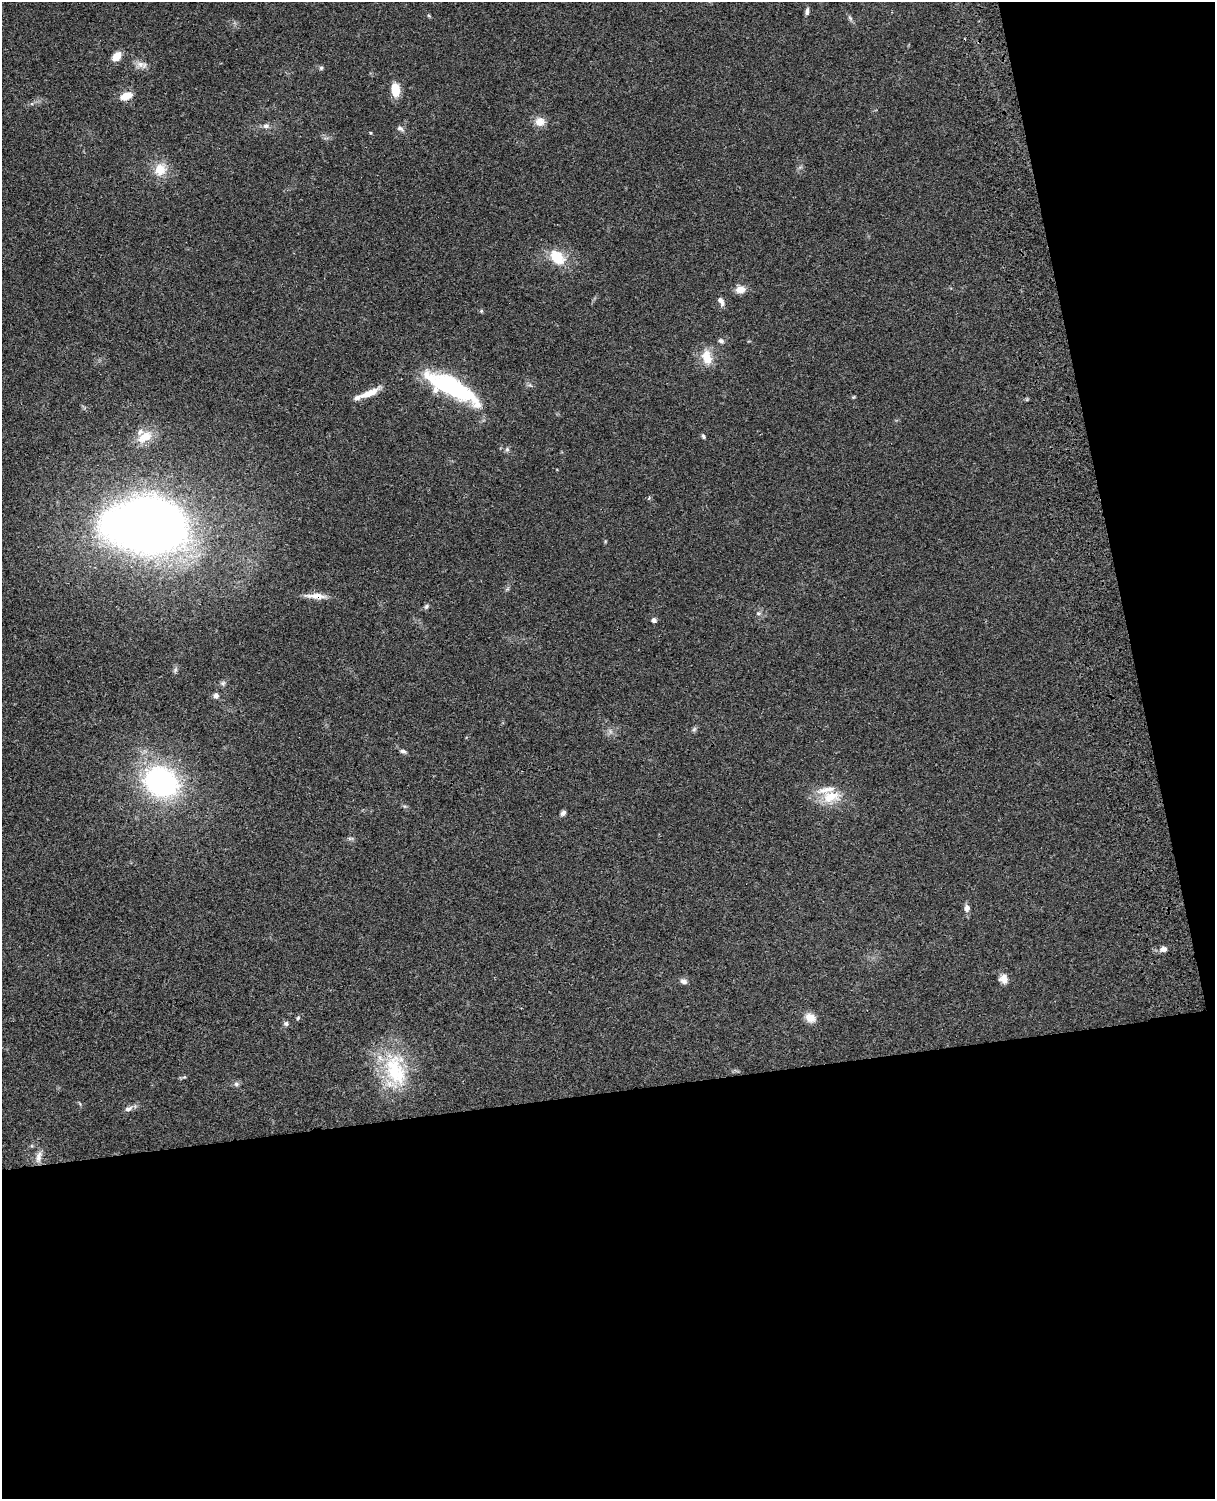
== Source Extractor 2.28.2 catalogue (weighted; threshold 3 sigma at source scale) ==
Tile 12 of 4 x 3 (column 4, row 3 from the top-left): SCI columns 3761-4973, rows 273-1769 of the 5091 x 4922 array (HDU 1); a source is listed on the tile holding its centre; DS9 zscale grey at full resolution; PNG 1217 x 1501 px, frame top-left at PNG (2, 2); no overlay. Shown black and unused: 33% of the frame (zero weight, under 3 of 4 exposures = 6% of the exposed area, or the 3 px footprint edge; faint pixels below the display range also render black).
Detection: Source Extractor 2.28.2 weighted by HDU 2 'WHT'; one run over the whole footprint, this tile lists its part. Background 0.0869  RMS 0.0062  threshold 0.0277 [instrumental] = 3 sigma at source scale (4.5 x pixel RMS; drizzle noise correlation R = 1.50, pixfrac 1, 0.05/0.05 arcsec/px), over >= 5 px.
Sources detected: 52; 3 inside a brighter listed object's ellipse — not listed separately; the other 49 listed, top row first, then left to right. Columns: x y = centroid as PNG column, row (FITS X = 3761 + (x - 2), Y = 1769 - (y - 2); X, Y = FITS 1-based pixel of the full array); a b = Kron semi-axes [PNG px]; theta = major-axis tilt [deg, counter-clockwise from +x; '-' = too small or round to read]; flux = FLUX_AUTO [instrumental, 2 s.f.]
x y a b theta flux
807 11 10 5 79 1.8
850 18 8 4 -53 1.3
116 56 11 8 50 6.5
140 64 12 9 -13 3.7
321 68 5 5 - 1
395 90 16 10 -83 8.8
126 96 11 6 20 9.5
540 121 13 12 - 5.6
266 126 9 6 -1 2.1
400 128 10 6 -30 1.8
160 169 15 14 - 11
557 257 23 15 -44 14
740 289 10 8 10 6.2
721 301 11 6 -63 2.9
481 311 5 4 - 0.73
721 341 7 5 -29 1.6
707 357 19 12 -74 10
452 387 65 18 -29 65
369 393 30 7 24 8.5
853 397 6 4 34 0.62
703 436 6 4 -64 1.1
145 437 22 13 28 10
507 449 6 6 - 1.2
148 525 57 38 -3 690
316 596 29 7 -2 6.2
426 606 7 5 62 1.2
758 613 7 5 19 1.2
654 620 5 4 - 2.4
175 670 7 4 46 1.3
223 683 7 6 - 1.3
216 696 6 5 - 2.5
694 729 7 5 45 1.1
403 751 9 5 -17 1.5
161 782 27 22 -25 130
831 797 26 16 8 15
563 813 7 5 51 1.7
350 838 9 4 0 1.2
967 908 8 7 - 2.7
1164 949 9 7 9 2.7
1004 979 11 10 - 4.3
684 981 8 6 -30 2.3
298 1018 6 4 47 0.89
810 1018 14 11 -31 5.6
286 1024 7 6 - 1.6
396 1070 49 28 -76 44
184 1077 5 4 - 0.78
236 1084 8 6 13 1.6
128 1109 11 6 23 2.4
39 1157 17 7 77 4.3
Overlapping masked pixels (flux is a lower limit): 1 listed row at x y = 316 596